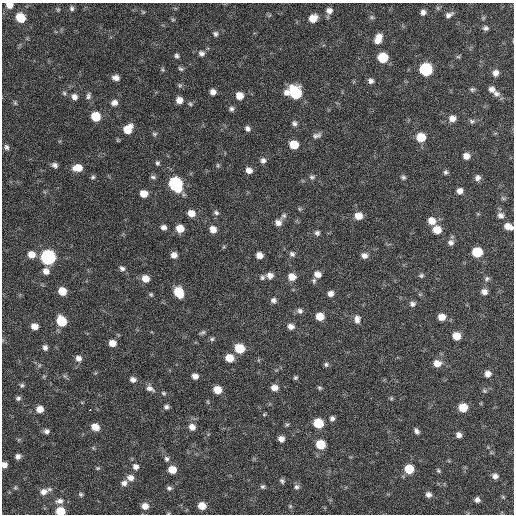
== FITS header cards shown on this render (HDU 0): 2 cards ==
NAXIS1  =                  512 / Axis length
NAXIS2  =                  512 / Axis length

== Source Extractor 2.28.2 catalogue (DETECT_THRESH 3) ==
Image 512 x 512 px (HDU 0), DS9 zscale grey, 1 PNG px = 1 image px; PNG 516 x 516 px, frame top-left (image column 1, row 512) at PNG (2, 3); no overlay
Background 61.8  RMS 8.6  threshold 25.7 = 3 sigma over >= 5 px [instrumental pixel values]
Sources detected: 180; all 180 listed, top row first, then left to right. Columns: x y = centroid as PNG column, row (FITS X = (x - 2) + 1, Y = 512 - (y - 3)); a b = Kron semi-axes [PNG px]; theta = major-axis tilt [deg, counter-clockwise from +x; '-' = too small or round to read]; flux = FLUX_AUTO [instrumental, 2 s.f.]
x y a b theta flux
9 5 6 5 - 4400
72 8 6 5 - 1300
58 10 5 5 - 680
329 11 8 8 - 3100
143 12 5 5 - 680
423 12 6 6 - 2400
449 15 10 5 28 2100
372 17 6 5 - 1100
20 18 8 6 -45 14000
313 18 8 6 32 7100
173 20 6 4 -1 740
485 28 6 5 - 1600
215 34 7 6 - 1500
378 38 12 7 66 5900
201 53 8 7 - 2100
177 56 6 6 - 1300
383 57 7 7 - 20000
458 57 6 4 0 770
180 69 7 5 -37 1100
426 69 8 7 - 61000
163 70 7 3 -71 750
495 73 7 6 - 3000
116 78 7 5 -11 2900
370 81 7 6 - 2100
180 85 6 5 - 1000
472 89 6 5 - 1000
491 89 8 7 - 2500
213 92 6 5 - 2900
64 93 5 5 - 1000
295 93 11 9 -21 40000
496 94 9 7 -15 2600
88 96 9 6 77 1700
239 96 7 7 - 6100
74 97 7 7 - 2700
179 100 7 6 - 4200
15 103 7 5 -69 870
114 103 8 7 - 2800
190 104 6 5 - 940
231 109 6 6 - 1600
96 116 7 7 - 16000
452 118 8 7 - 3800
472 121 7 6 - 1200
294 123 7 6 - 1700
247 128 7 6 - 1900
128 129 9 7 51 9900
154 134 7 5 -1 1100
317 135 13 7 13 2200
421 137 7 7 - 11000
294 145 7 6 - 11000
6 147 8 6 -66 1700
466 156 7 6 - 4100
263 160 7 7 - 2200
157 163 6 5 - 1100
55 165 7 6 - 1900
218 165 5 5 - 860
78 168 9 7 3 8000
249 170 6 6 - 3600
445 172 6 5 - 1300
93 177 6 5 - 1000
153 177 8 5 -15 1200
312 177 8 6 -1 1300
403 177 6 5 - 1100
477 178 7 6 - 2200
176 184 9 7 -57 79000
460 191 6 6 - 3100
144 194 7 6 - 6200
503 198 7 4 -37 860
300 209 5 5 - 730
191 213 8 7 - 5200
216 213 7 6 - 1400
284 215 9 7 53 1500
501 215 8 8 - 2500
358 216 7 7 - 6100
432 221 8 8 - 5400
278 222 8 7 - 3400
508 226 8 6 -21 5000
164 227 6 5 - 2200
180 228 7 6 - 7100
213 229 7 6 - 4600
437 230 8 7 - 8200
317 233 7 6 - 1500
451 242 8 7 - 2300
477 252 7 7 - 21000
31 254 8 7 - 5400
292 254 8 6 -45 1700
174 255 6 6 - 3200
259 255 6 5 - 4400
364 255 7 6 - 2900
48 257 8 7 - 130000
122 268 8 6 -34 1800
46 271 8 7 - 3600
317 274 8 6 -20 3900
270 275 8 7 - 3500
421 275 7 6 - 1100
262 277 6 6 - 1400
292 277 8 7 - 6300
145 278 8 7 - 5700
487 278 8 6 29 1400
314 281 7 5 -85 1200
62 291 7 6 - 8500
179 292 8 7 - 17000
484 292 7 6 - 2800
331 293 7 6 - 2900
151 294 6 5 - 900
273 300 7 6 - 1900
412 304 7 6 - 1900
300 311 8 7 - 1900
320 316 7 6 - 8200
442 317 7 6 - 5300
357 319 10 7 88 3000
61 321 8 7 - 19000
34 326 7 6 - 4500
291 326 8 6 -19 3000
202 332 8 5 24 1200
456 336 7 6 - 7500
212 339 6 5 - 1000
112 343 6 6 - 5100
45 347 6 6 - 1900
239 348 8 7 - 16000
78 358 7 7 - 2800
229 358 7 7 - 8400
437 363 9 8 - 5000
326 364 6 6 - 1300
488 374 6 6 - 3400
44 376 6 4 19 640
195 376 6 5 - 3100
295 378 5 5 - 1000
133 379 7 6 - 2300
22 385 6 6 - 1000
150 388 11 7 -32 2700
274 388 7 6 - 3900
319 388 6 5 - 970
217 390 7 6 - 8600
484 391 7 5 -21 890
163 393 7 4 -27 920
18 398 6 6 - 1400
391 398 6 5 - 770
208 402 6 3 -71 590
166 407 6 5 - 1500
463 407 7 7 - 11000
40 409 7 6 - 5200
90 410 3 3 - 3000
264 414 5 4 - 630
332 418 7 6 - 1700
318 423 7 6 - 18000
287 424 6 4 1 870
95 427 7 6 - 6200
192 427 8 7 - 3800
47 431 6 5 - 2000
417 431 7 5 -57 1800
459 435 6 6 - 2600
281 439 6 6 - 3200
321 444 7 7 - 15000
18 456 6 5 - 2300
167 459 7 6 - 1500
4 465 5 5 - 2800
136 467 8 7 - 2600
98 468 6 5 - 810
409 469 7 6 - 16000
172 470 7 6 - 7000
438 471 6 4 -49 830
495 476 7 6 - 2600
130 478 9 7 -19 3400
282 481 7 6 - 1300
124 483 8 7 - 2500
263 487 6 6 - 1100
297 487 8 7 - 1600
15 488 6 5 - 800
169 488 6 5 - 1400
43 492 10 8 19 3900
81 494 5 5 - 1000
428 495 6 6 - 2400
503 497 5 4 - 690
477 500 6 5 - 2100
60 501 11 8 5 3000
145 506 7 7 - 4700
202 506 7 6 - 6900
290 506 6 5 - 810
60 511 7 6 - 14000
168 513 5 3 - 480
At the frame edge (FLAGS 8, measured only in part): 5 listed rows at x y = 9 5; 508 226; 4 465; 60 511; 168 513